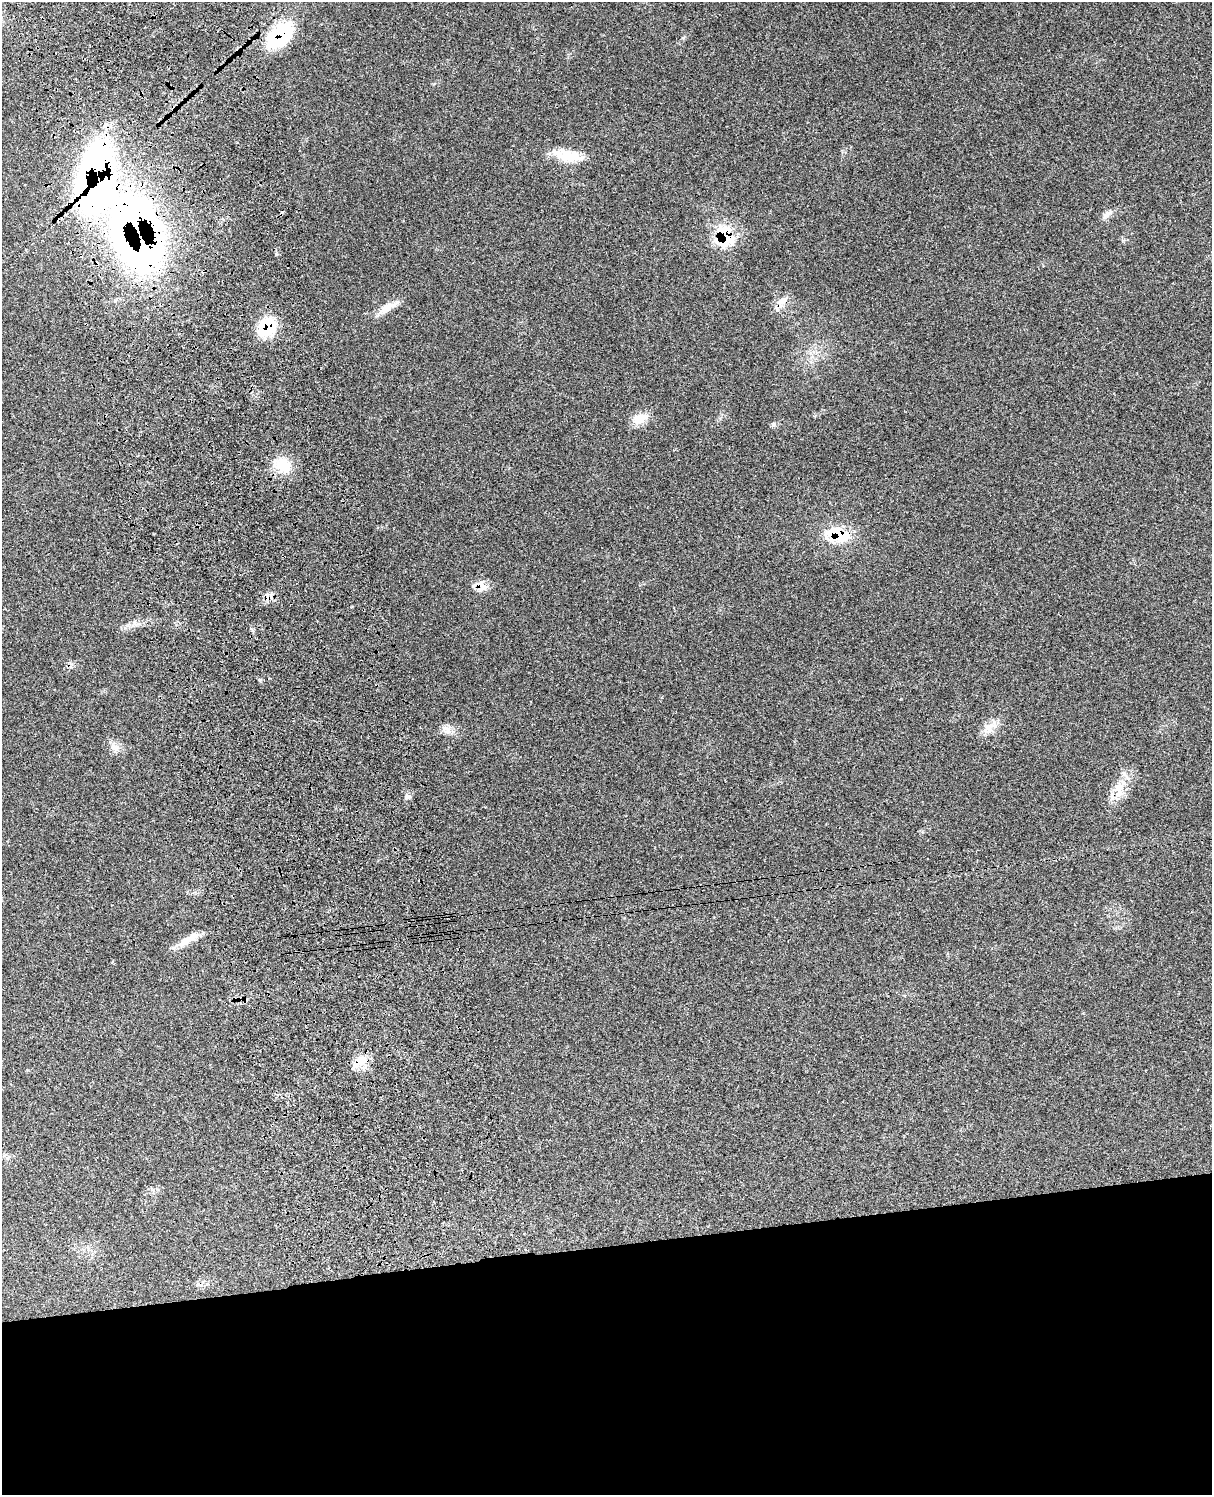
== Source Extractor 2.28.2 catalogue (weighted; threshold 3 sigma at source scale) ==
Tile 11 of 4 x 3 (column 3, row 3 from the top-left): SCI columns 2544-3753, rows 278-1770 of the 5090 x 4923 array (HDU 1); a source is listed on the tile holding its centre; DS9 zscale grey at full resolution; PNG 1214 x 1497 px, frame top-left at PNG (2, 2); no overlay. Shown black and unused: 17% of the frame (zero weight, under 3 of 4 exposures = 6% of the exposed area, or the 3 px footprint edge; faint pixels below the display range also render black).
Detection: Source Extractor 2.28.2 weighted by HDU 2 'WHT'; one run over the whole footprint, this tile lists its part. Background 0.108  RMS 0.0065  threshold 0.0293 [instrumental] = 3 sigma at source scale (4.5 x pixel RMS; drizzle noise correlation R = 1.50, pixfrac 1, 0.05/0.05 arcsec/px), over >= 5 px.
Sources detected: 25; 4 inside a brighter object's white glare — not listed; the other 21 listed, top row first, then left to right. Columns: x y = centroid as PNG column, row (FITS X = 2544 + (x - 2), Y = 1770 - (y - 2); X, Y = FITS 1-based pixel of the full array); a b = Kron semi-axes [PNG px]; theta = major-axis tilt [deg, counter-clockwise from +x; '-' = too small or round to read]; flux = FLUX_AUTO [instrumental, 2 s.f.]
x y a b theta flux
280 35 31 19 43 49
568 156 36 14 -1 15
97 162 49 32 57 150
1106 215 14 6 32 3
131 218 67 55 18 300
724 235 26 20 -76 30
782 301 17 8 23 5.1
388 307 32 9 33 7.5
267 327 25 18 57 24
640 418 23 12 22 8.5
773 424 6 5 - 1.2
283 465 24 19 -33 15
838 534 33 16 -14 25
482 587 17 10 -64 6.2
990 727 23 12 40 7.6
447 730 12 11 - 4.5
115 747 12 10 -12 4.5
1119 788 30 13 67 13
407 797 6 6 - 1.6
188 939 34 8 31 8.4
360 1061 20 12 47 8.8
Overlapping masked pixels (flux is a lower limit): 9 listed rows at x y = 280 35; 97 162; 131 218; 724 235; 267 327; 838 534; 482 587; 1119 788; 360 1061
Unlisted compact peaks at least as high as the median listed source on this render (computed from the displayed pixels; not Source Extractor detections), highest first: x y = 259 680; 128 625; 1123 240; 112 962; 27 1070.